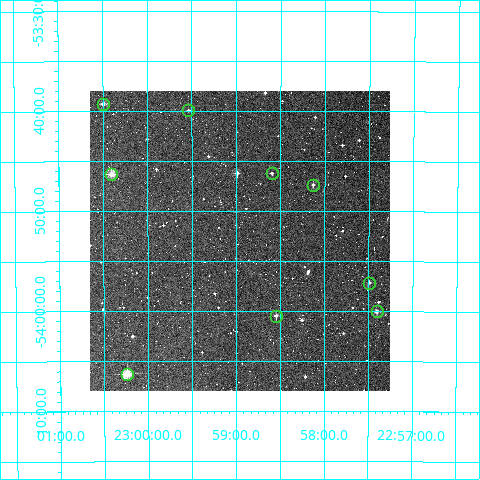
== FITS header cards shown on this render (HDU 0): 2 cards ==
NAXIS1  =                  300
NAXIS2  =                  300

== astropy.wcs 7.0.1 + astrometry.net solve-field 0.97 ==
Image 300 x 300 px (HDU 0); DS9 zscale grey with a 90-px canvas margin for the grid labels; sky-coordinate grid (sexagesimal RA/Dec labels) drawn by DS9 from the SOLVED WCS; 9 Tycho-2 reference stars matched to detected sources circled (green)
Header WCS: RA---TAN/DEC--TAN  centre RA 22:58:57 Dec -53:53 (344.74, -53.88 deg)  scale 6 arcsec/px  FOV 30.0' x 30.0'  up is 0 deg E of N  parity normal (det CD < 0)
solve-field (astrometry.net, Tycho-2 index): VERIFIED the header's WCS against the Tycho-2 star catalogue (verified at 2 index scales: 9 matches each, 0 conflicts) and refined it, rather than solving blind
Solved WCS: RA---TAN-SIP/DEC--TAN-SIP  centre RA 22:58:58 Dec -53:53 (344.74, -53.88 deg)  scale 6 arcsec/px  FOV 30.0' x 30.0'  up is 0 deg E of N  parity normal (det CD < 0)
The solver's refit moves the header's centre by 1.8 arcsec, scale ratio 0.9999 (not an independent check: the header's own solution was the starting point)
Tycho-2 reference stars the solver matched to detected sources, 9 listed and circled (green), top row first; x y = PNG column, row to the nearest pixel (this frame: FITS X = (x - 90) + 1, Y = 300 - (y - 91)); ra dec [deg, ICRS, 3 dp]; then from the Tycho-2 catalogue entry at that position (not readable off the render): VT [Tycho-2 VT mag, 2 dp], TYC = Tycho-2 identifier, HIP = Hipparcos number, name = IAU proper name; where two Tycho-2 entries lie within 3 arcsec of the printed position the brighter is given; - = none
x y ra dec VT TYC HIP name
103 104 345.124 -53.654 10.60 8824-863-1 - -
188 110 344.884 -53.666 12.96 8824-204-1 - -
272 173 344.649 -53.771 12.63 8824-47-1 - -
111 174 345.101 -53.772 10.11 8824-743-1 - -
313 185 344.533 -53.790 12.09 8824-231-1 - -
369 283 344.372 -53.953 11.96 8824-417-1 - -
377 311 344.351 -54.000 11.29 8824-888-1 - -
276 316 344.637 -54.008 11.35 8824-1026-1 - -
127 374 345.060 -54.105 9.52 8824-712-1 - -